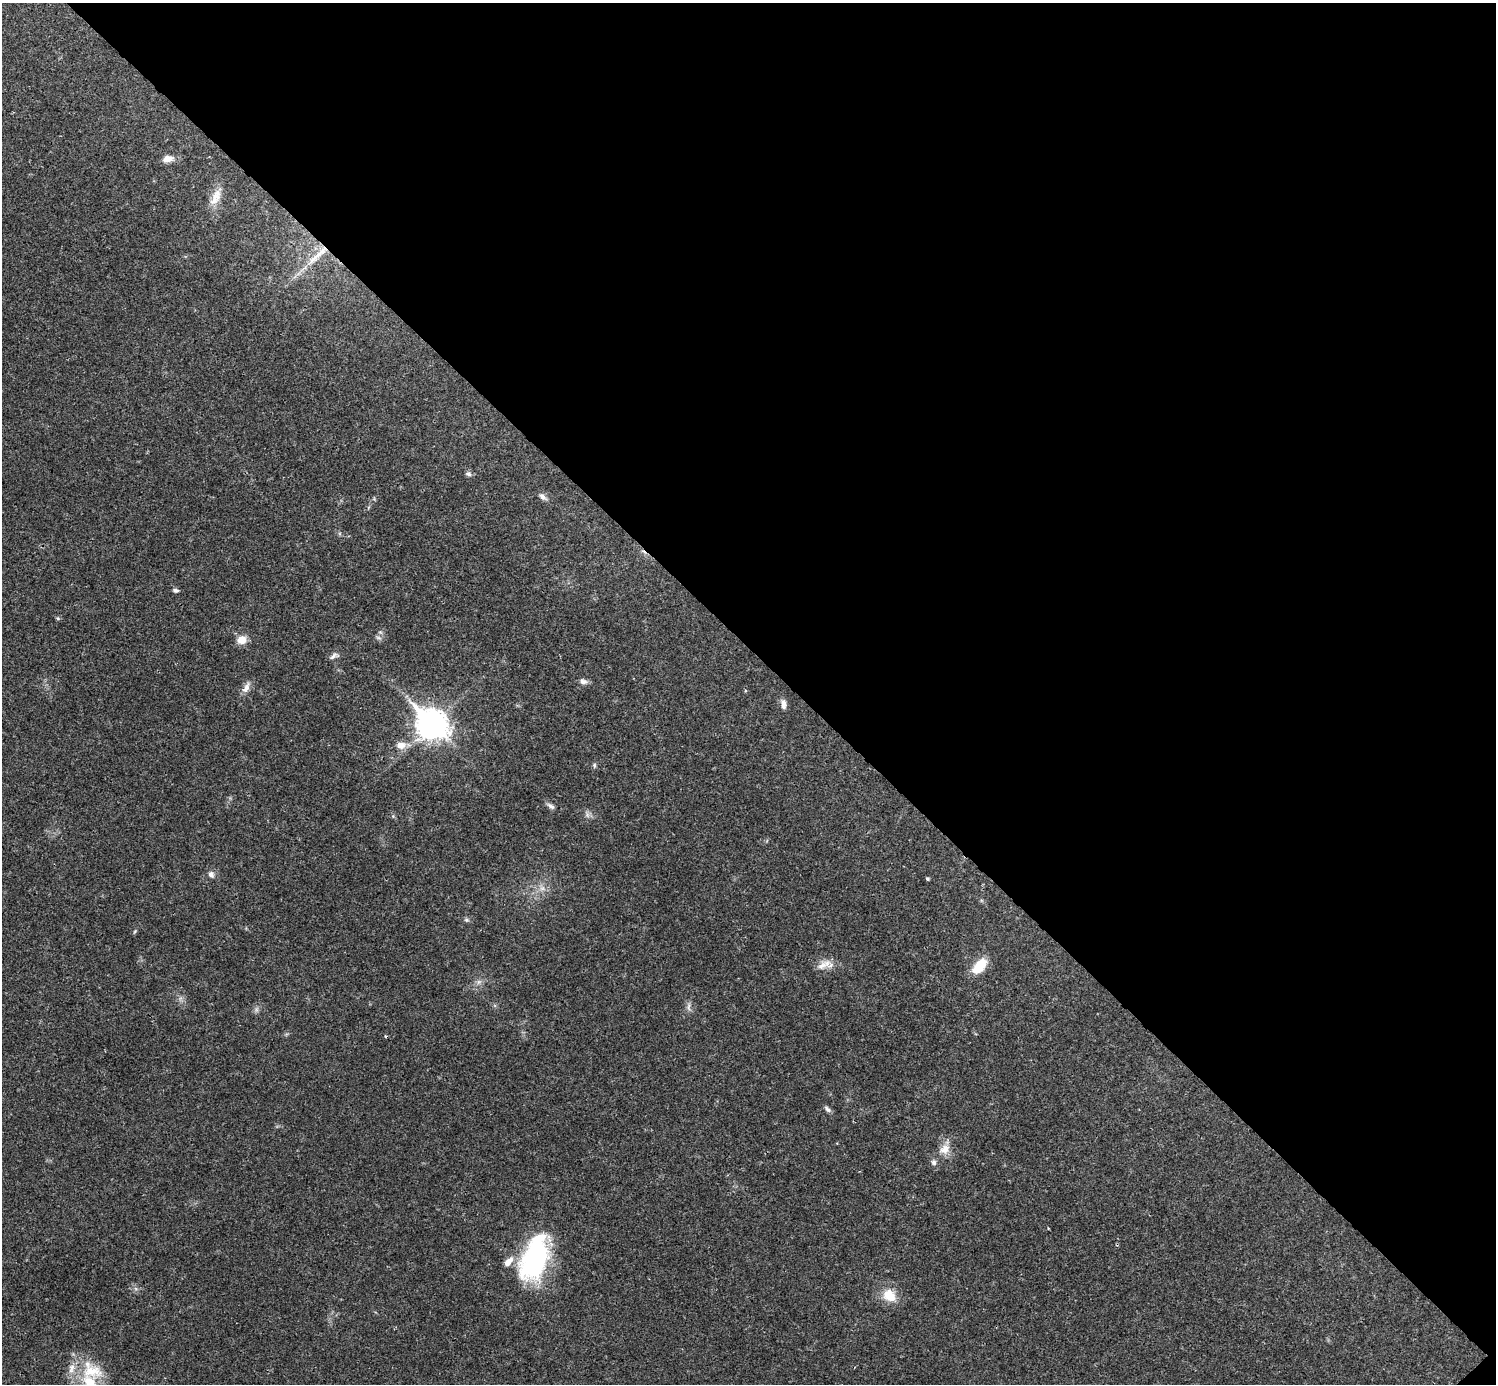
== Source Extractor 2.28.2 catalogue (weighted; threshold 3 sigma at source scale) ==
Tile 8 of 4 x 4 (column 4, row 2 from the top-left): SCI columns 4485-5978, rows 2920-4301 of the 5981 x 5981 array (HDU 1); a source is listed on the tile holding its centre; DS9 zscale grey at full resolution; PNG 1498 x 1386 px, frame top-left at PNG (2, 3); no overlay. Shown black and unused: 47% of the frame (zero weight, under 3 of 4 exposures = <1% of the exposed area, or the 3 px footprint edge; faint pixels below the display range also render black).
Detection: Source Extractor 2.28.2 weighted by HDU 2 'WHT'; one run over the whole footprint, this tile lists its part. Background 0.0208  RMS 0.0022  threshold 0.0101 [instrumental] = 3 sigma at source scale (4.5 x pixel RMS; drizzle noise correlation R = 1.50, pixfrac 1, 0.05/0.05 arcsec/px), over >= 5 px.
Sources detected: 35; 1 cosmic-ray / hot-pixel residue — not listed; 3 inside a brighter listed object's ellipse — not listed separately; the other 31 listed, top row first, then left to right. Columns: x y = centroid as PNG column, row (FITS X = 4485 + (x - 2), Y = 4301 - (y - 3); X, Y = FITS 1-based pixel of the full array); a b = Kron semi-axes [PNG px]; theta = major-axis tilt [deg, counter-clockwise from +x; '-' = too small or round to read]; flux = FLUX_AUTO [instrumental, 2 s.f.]
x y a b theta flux
168 159 13 8 14 1.7
216 197 25 11 63 3.1
317 255 48 7 44 5.3
468 474 9 5 -9 0.54
542 496 10 7 -41 0.88
175 590 7 5 -7 0.51
378 638 8 3 -19 0.44
242 640 10 9 - 2.6
334 656 14 6 22 0.85
583 681 10 7 -9 0.92
246 688 17 7 63 1.4
745 690 4 3 - 0.23
783 704 13 6 -87 1.1
431 725 12 10 -43 300
401 745 12 9 7 2
594 765 6 5 - 0.37
551 806 10 5 -34 0.74
211 874 8 7 - 0.88
928 879 4 3 - 0.34
542 888 7 5 0 0.72
466 920 7 5 -19 0.43
822 966 18 10 47 2.1
979 966 22 12 49 4.5
478 982 7 4 71 0.52
689 1007 13 4 90 0.74
827 1109 10 5 -43 0.68
945 1149 15 12 42 2.5
934 1162 8 6 -73 0.71
535 1258 51 26 71 33
889 1295 17 13 -41 4.4
90 1382 29 17 -54 9.3
Overlapping masked pixels (flux is a lower limit): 1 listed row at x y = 317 255
Isophote crosses this tile's border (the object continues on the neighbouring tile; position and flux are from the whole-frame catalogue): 1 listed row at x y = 90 1382